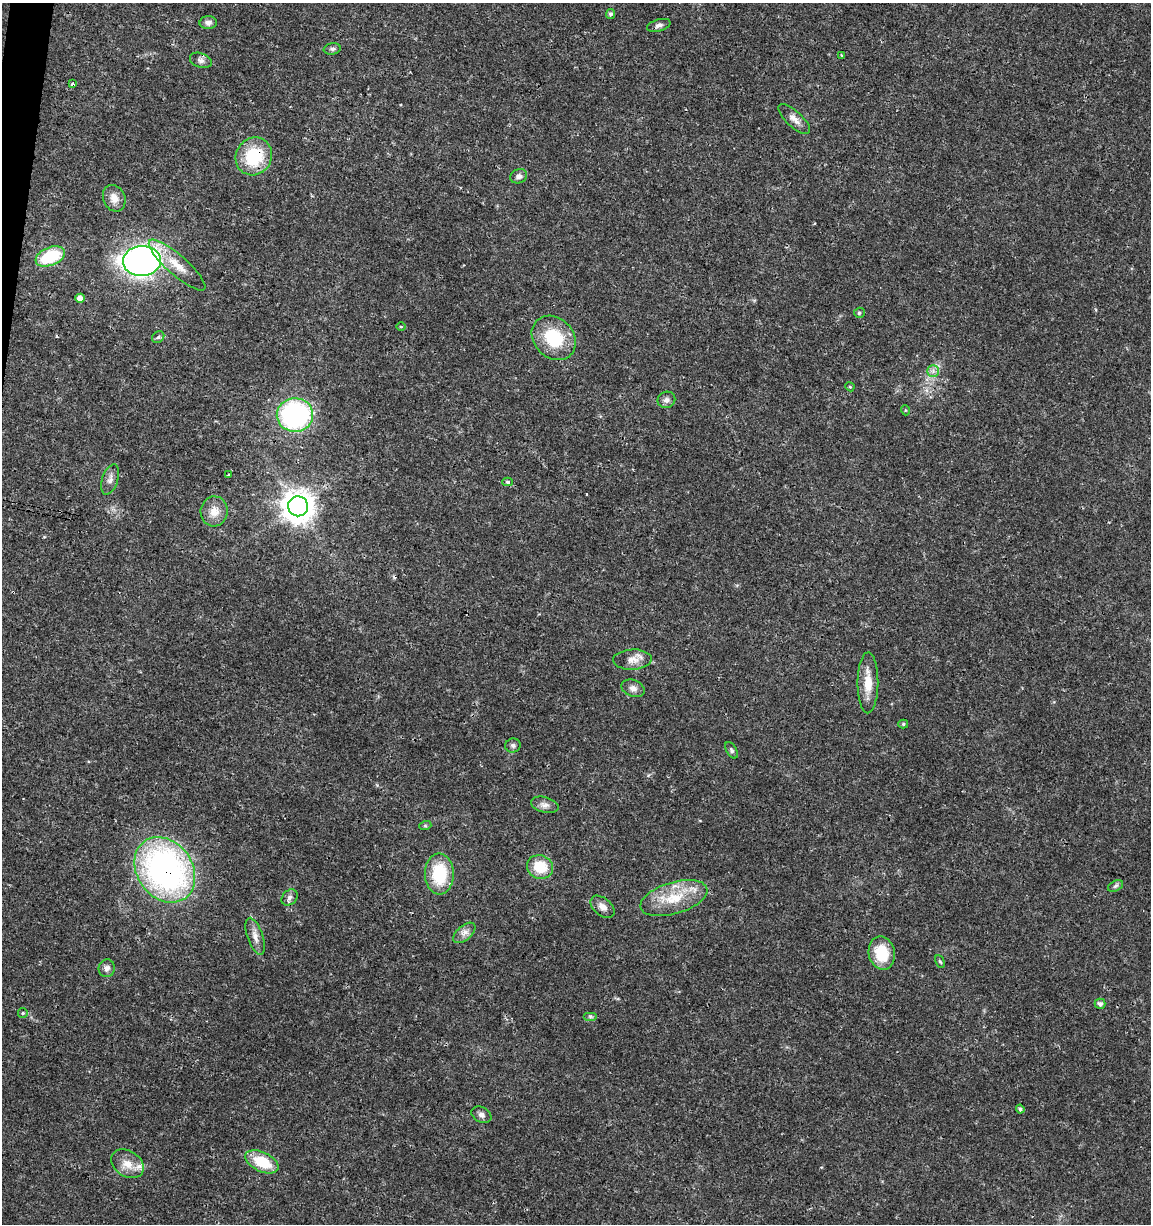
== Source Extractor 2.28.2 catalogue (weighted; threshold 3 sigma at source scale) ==
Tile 11 of 4 x 4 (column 3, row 3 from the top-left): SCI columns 2523-3671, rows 1232-2453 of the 5104 x 4898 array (HDU 1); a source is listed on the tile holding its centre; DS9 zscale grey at full resolution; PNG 1153 x 1226 px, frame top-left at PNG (2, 3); each listed source drawn as its Kron ellipse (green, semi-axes under 4 px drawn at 4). Shown black and unused: <1% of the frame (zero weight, under 3 of 4 exposures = <1% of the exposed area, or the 3 px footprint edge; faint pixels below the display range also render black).
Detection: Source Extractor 2.28.2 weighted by HDU 2 'WHT'; one run over the whole footprint, this tile lists its part. Background 0.0189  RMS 0.0018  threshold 0.00796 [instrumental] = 3 sigma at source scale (4.5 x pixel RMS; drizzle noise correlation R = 1.50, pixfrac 1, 0.0396/0.0396 arcsec/px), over >= 5 px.
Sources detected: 58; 1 cosmic-ray / hot-pixel residue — neither listed nor drawn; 1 inside a brighter listed object's ellipse — not listed separately; the other 56 listed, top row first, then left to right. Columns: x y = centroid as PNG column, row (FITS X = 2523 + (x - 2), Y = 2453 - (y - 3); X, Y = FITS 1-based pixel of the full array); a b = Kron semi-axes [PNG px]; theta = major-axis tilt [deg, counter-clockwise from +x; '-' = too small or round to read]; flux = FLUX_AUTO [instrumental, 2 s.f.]
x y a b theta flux
611 14 5 4 - 0.46
208 23 8 6 3 0.69
659 25 12 6 16 0.64
332 49 8 5 8 0.44
842 56 3 2 - 0.21
201 60 11 7 -21 0.74
73 84 3 3 - 1.3
794 119 20 8 -43 1.4
254 156 19 17 55 9.6
519 176 8 7 - 0.7
114 198 14 11 -66 1.6
50 256 15 9 22 9.3
142 261 19 15 4 78
177 265 36 10 -41 3.6
80 298 5 4 - 0.99
859 313 5 5 - 0.3
401 327 5 3 - 0.19
158 337 6 5 - 0.35
554 338 24 20 -45 8.5
933 371 6 6 - 0.59
850 387 5 3 - 0.16
666 400 9 8 - 0.74
905 410 5 3 - 0.15
295 415 18 17 - 33
229 474 3 3 - 0.23
110 479 16 8 71 1
507 482 5 4 - 0.36
298 506 10 10 - 280
214 511 15 13 83 2.1
632 660 19 10 2 1.7
868 683 30 10 90 3.3
633 688 12 8 -21 0.96
903 724 5 4 - 0.27
513 745 7 7 - 0.5
731 750 9 5 -60 0.38
545 805 14 7 -15 0.98
425 826 6 4 18 0.25
540 867 13 12 - 4.8
165 870 35 27 -54 59
439 874 20 14 -89 8.6
1115 886 8 5 27 0.35
290 897 9 7 46 0.67
674 898 35 16 16 6.3
603 907 14 8 -40 1.2
464 933 13 7 41 1
255 936 19 7 -71 1.4
882 953 17 13 -78 5.7
940 961 6 4 -61 0.24
107 968 9 8 - 0.76
1100 1004 5 5 - 0.63
23 1013 5 5 - 0.23
590 1016 7 4 0 0.32
1020 1109 4 4 - 0.47
481 1115 10 7 -30 0.67
262 1162 18 9 -26 5.9
127 1164 18 12 -33 2.3
Overlapping masked pixels (flux is a lower limit): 2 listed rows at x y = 254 156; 165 870